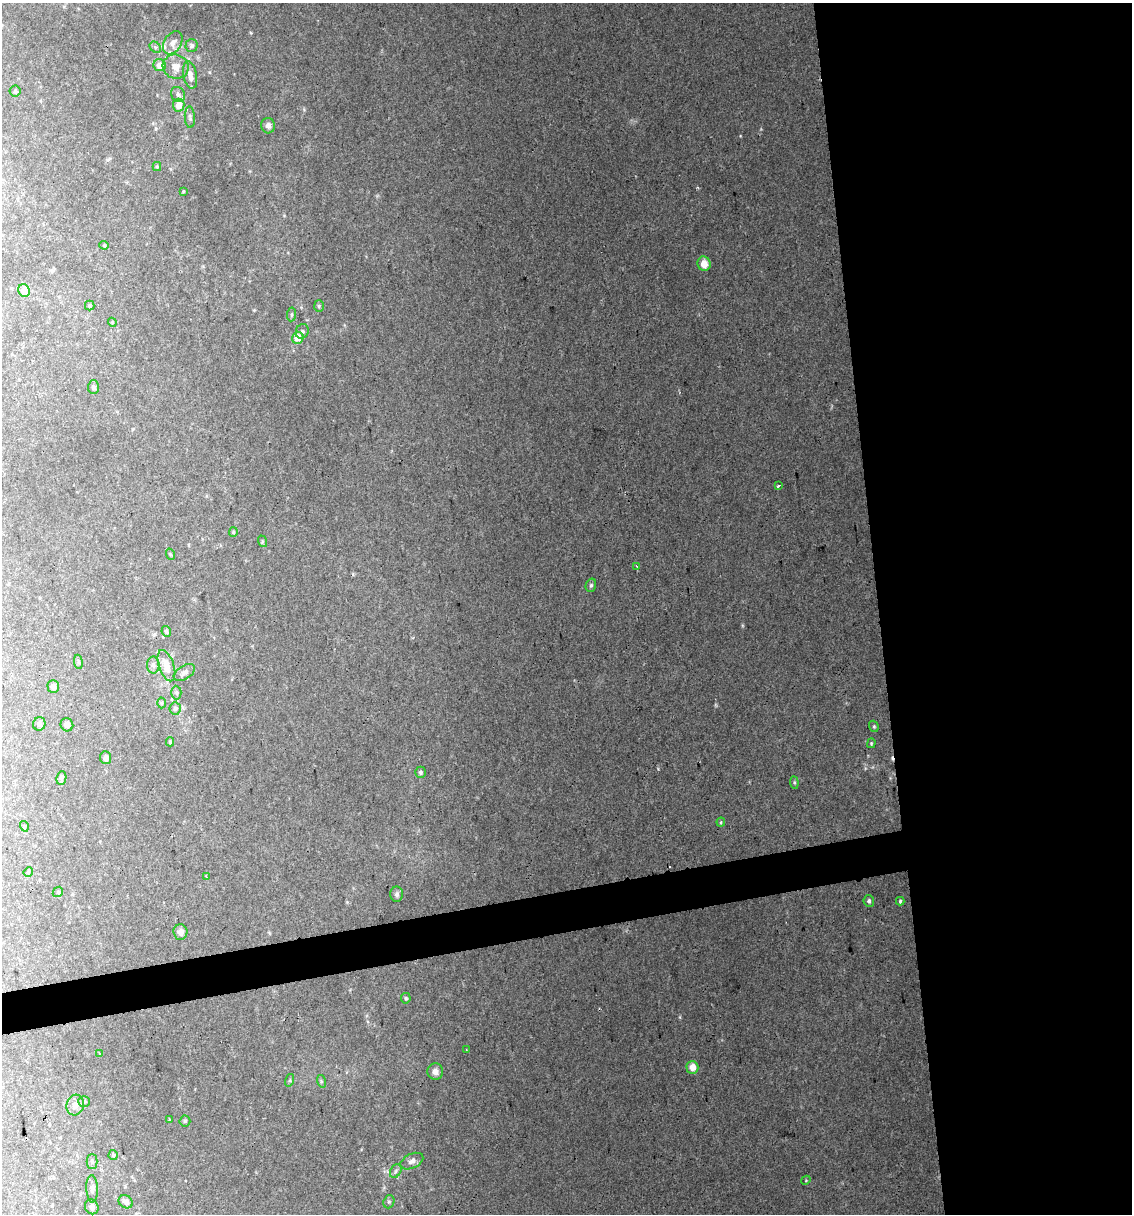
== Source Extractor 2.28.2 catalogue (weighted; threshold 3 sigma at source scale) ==
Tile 8 of 4 x 4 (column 4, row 2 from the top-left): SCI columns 3417-4546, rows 2423-3634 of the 4616 x 4845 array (HDU 1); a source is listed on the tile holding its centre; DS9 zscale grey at full resolution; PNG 1134 x 1216 px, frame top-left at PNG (2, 3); each listed source drawn as its Kron ellipse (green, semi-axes under 4 px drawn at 4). Shown black and unused: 25% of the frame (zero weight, under 2 of 3 exposures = <1% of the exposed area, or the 3 px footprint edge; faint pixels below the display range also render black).
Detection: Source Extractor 2.28.2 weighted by HDU 2 'WHT'; one run over the whole footprint, this tile lists its part. Background 0.0617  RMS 0.0076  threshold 0.0344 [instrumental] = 3 sigma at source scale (4.5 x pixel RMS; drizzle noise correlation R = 1.50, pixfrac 1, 0.0396/0.0396 arcsec/px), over >= 5 px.
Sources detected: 80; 2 cosmic-ray / hot-pixel residue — neither listed nor drawn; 2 inside a brighter listed object's ellipse — not listed separately; the other 76 listed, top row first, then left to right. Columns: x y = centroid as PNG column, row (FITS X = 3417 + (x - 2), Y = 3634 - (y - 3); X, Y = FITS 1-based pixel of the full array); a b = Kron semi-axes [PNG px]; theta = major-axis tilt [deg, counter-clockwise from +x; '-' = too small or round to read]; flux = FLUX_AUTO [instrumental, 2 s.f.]
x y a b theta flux
173 43 12 8 58 4.8
191 46 6 6 - 2.1
155 47 6 5 - 1.4
160 65 6 6 - 7.8
176 67 13 12 - 7.7
190 75 14 6 -78 5.7
15 91 5 5 - 1.2
178 94 8 6 -55 2.7
179 105 6 6 - 8.4
190 117 11 5 -87 1.9
268 126 8 7 - 3.2
157 167 4 4 - 0.95
183 191 4 3 - 0.7
104 245 4 4 - 0.84
704 264 7 6 - 8.8
24 291 6 5 - 13
90 306 5 4 - 1.2
319 306 6 5 - 1.3
292 314 7 4 83 1.2
112 322 4 3 - 0.68
302 331 7 6 - 1.9
298 338 6 5 - 9.6
93 387 6 5 - 1.8
778 486 4 2 - 0.87
233 532 5 4 - 0.94
262 541 6 4 -72 0.98
170 554 6 3 -71 0.92
637 566 3 2 - 0.85
591 585 7 5 75 1.5
166 631 5 4 - 1.5
78 662 7 3 -82 1.2
153 665 8 6 90 2.5
166 666 16 7 -70 8.8
184 672 12 6 33 3.2
53 687 6 5 - 3.1
176 692 7 5 -88 1.4
162 703 5 3 - 0.8
175 709 6 5 - 1.7
39 724 7 6 - 1.7
67 725 7 6 - 3
874 726 6 4 -70 1.1
170 742 4 4 - 0.97
871 743 5 4 - 0.92
106 758 6 5 - 2.6
421 772 5 5 - 1.5
61 778 7 5 82 1.8
794 782 6 4 -84 1.1
721 822 4 4 - 0.87
24 826 5 3 - 0.67
28 872 5 4 - 0.85
206 876 4 3 - 1.6
58 892 6 4 43 1
397 894 7 6 - 2.6
869 901 6 5 - 1.8
900 901 4 3 - 1
180 932 7 7 - 4.6
406 998 5 5 - 1.2
466 1050 2 2 - 0.56
100 1054 3 2 - 0.69
692 1067 6 6 - 7.3
435 1071 8 8 - 3.7
290 1080 6 4 73 1.1
321 1081 6 4 -73 0.94
84 1101 6 5 - 1.2
75 1105 10 8 73 4.4
170 1120 3 3 - 1
185 1121 5 5 - 1.3
113 1155 5 5 - 0.93
412 1161 12 7 25 4
92 1162 7 5 -90 1.8
396 1171 7 5 60 1.9
806 1180 5 3 - 0.68
92 1189 13 5 -87 2.9
126 1202 7 6 - 4.6
389 1202 7 5 69 1.5
92 1207 8 6 -66 3
Unlisted compact peaks at least as high as the median listed source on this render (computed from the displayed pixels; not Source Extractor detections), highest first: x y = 658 769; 680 1017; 740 136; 865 768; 742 625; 251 33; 353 574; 304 110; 697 187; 347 902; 254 310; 209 72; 715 704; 377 196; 384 1187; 361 1149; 284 215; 350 990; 873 767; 156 129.